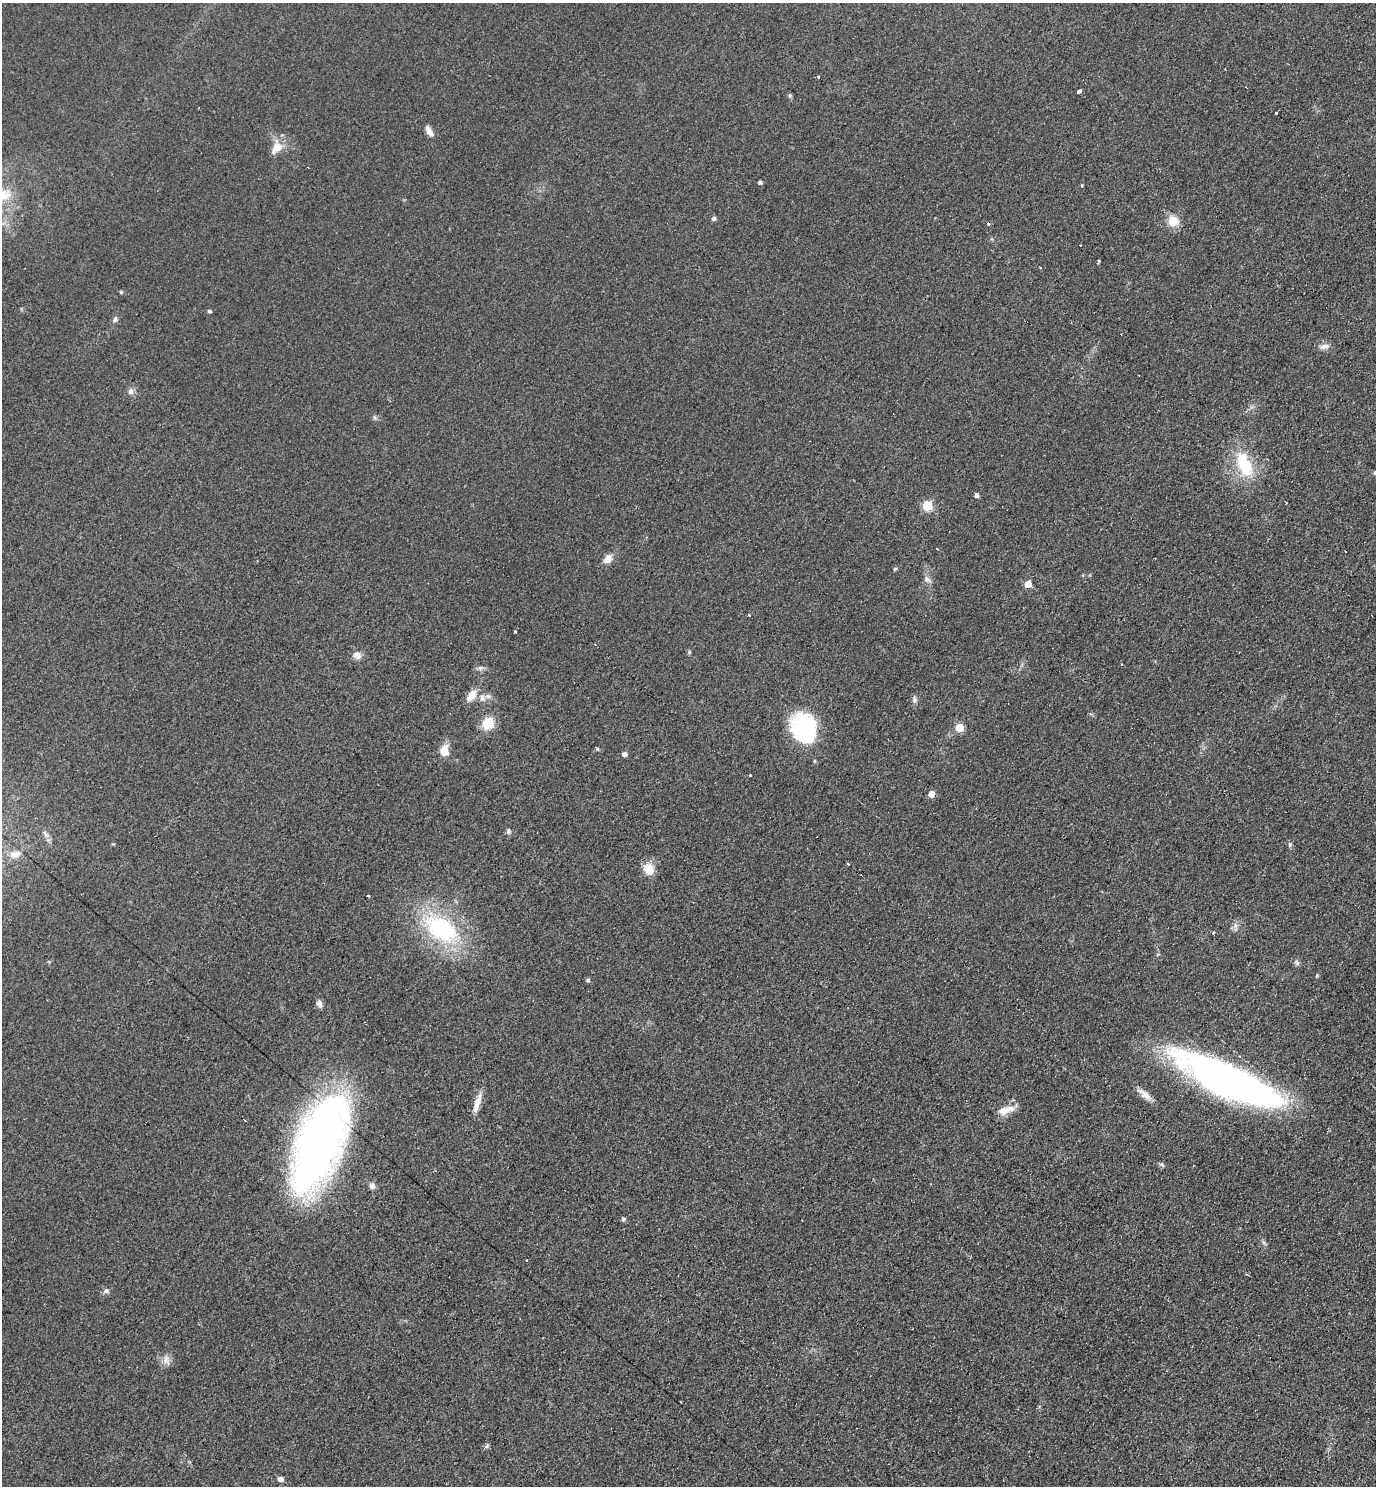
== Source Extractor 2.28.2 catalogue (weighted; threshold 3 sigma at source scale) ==
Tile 6 of 4 x 4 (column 2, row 2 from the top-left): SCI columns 1533-2906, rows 2980-4463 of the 5962 x 5951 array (HDU 1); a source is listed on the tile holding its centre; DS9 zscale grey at full resolution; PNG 1378 x 1488 px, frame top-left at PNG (2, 3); no overlay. Shown black and unused: <1% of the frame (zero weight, under 2 of 3 exposures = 2% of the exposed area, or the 3 px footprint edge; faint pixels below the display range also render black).
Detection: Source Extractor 2.28.2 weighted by HDU 2 'WHT'; one run over the whole footprint, this tile lists its part. Background 0.0787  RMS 0.011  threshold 0.0515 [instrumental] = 3 sigma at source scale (4.5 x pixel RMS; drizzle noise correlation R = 1.50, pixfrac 1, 0.05/0.05 arcsec/px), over >= 5 px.
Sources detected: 77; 3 cosmic-ray / hot-pixel residue — not listed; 1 inside a brighter listed object's ellipse — not listed separately; the other 73 listed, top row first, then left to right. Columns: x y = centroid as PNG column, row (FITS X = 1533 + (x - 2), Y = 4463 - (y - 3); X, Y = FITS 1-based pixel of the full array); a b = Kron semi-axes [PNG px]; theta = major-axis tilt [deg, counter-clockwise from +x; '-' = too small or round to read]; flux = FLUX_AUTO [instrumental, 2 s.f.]
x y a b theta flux
1225 69 3 2 - 1.5
818 77 3 3 - 2.6
1079 91 4 3 - 11
790 96 6 5 - 1.7
1276 113 3 3 - 14
429 131 13 6 -61 7.2
276 147 16 11 59 16
760 182 4 4 - 2.8
1082 185 3 3 - 2
4 195 25 17 0 31
714 218 5 5 - 3
1173 221 12 11 - 17
989 223 3 3 - 17
1098 261 3 3 - 10
121 292 4 4 - 1.3
209 311 4 4 - 2.3
115 319 7 5 64 3.3
1121 334 2 2 - 0.98
1324 346 14 7 8 5.7
1139 375 3 2 - 0.96
130 391 7 7 - 4.9
374 417 6 4 -71 1.8
1244 464 36 17 -69 52
1375 473 5 4 - 2.3
976 495 5 4 - 3.6
927 506 5 5 - 62
1345 551 3 2 - 1.5
608 559 12 9 50 8.8
895 569 6 4 43 1.5
927 579 10 8 -45 4.9
1028 584 5 5 - 15
749 615 4 3 - 11
515 632 3 3 - 5.2
357 655 11 9 -24 7
1122 664 3 2 - 0.81
480 668 6 6 - 2.9
471 695 16 9 58 11
482 697 9 7 -70 5.4
914 700 10 6 -84 3.8
488 723 15 12 53 21
804 727 31 25 -65 110
959 728 5 5 - 32
444 750 13 10 82 13
624 754 5 5 - 4.6
750 775 3 3 - 2.5
931 794 5 5 - 12
508 831 7 5 -80 2.6
46 834 12 5 -50 4.3
1290 844 7 5 -88 2.3
15 854 15 9 13 9.8
848 864 3 2 - 1.6
649 869 13 11 -55 17
368 896 3 3 - 5.8
1235 926 8 6 79 4
441 929 48 28 -32 130
1213 933 4 3 - 1.4
1297 962 8 6 -50 2.8
1317 975 5 4 - 1.7
588 980 4 4 - 2.6
319 1004 9 7 -65 4.8
1228 1080 103 27 -24 590
1145 1095 20 8 -39 9.5
477 1103 25 7 71 12
1004 1111 19 10 20 14
318 1143 79 33 70 880
1162 1164 8 5 -52 2.1
372 1186 8 8 - 3.9
623 1219 6 4 18 2
1264 1242 9 4 -63 2.4
106 1291 8 6 45 3.3
166 1359 15 8 -75 6.8
487 1446 7 4 45 2
280 1479 5 4 - 6.6
Isophote crosses this tile's border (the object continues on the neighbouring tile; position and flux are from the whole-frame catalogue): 2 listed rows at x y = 4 195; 1375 473